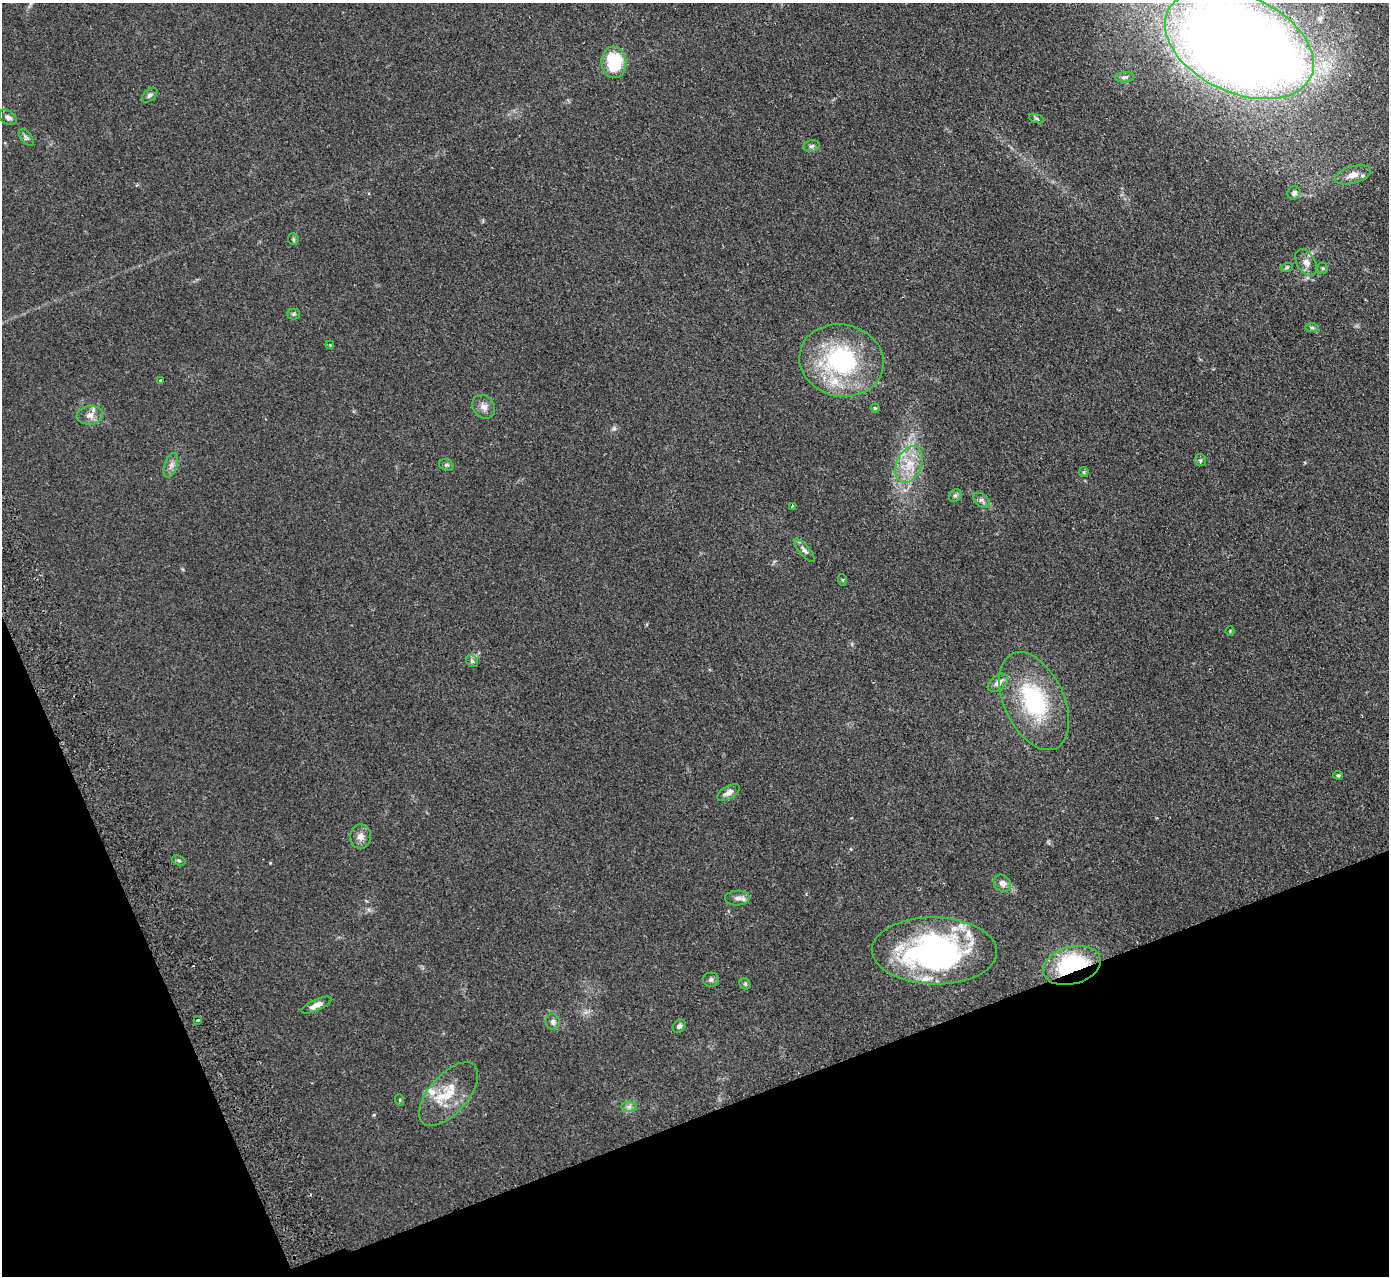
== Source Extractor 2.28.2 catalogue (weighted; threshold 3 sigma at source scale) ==
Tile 14 of 4 x 4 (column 2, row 4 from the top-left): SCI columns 1442-2828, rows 181-1454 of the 5655 x 5585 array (HDU 1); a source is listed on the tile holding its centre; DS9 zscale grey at full resolution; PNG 1391 x 1278 px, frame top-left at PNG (2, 3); each listed source drawn as its Kron ellipse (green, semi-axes under 4 px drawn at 4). Shown black and unused: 19% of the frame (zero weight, under 2 of 3 exposures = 3% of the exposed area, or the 3 px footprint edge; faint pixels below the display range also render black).
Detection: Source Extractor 2.28.2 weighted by HDU 2 'WHT'; one run over the whole footprint, this tile lists its part. Background 0.145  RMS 0.01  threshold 0.0452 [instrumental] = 3 sigma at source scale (4.5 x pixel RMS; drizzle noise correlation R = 1.50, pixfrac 1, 0.05/0.05 arcsec/px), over >= 5 px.
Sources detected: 62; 1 inside a brighter object's white glare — neither listed nor drawn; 8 inside a brighter listed object's ellipse — not listed separately; the other 53 listed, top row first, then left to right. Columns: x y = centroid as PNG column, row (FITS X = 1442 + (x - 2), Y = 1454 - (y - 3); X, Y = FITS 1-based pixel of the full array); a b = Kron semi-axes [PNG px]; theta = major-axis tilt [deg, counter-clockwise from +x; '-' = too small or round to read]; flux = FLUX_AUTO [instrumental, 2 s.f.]
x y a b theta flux
1239 44 79 48 -25 1900
614 62 16 12 -84 46
1125 77 10 5 5 2.3
150 95 9 5 42 2.5
8 117 9 6 -37 3.9
1037 119 8 3 -19 1.6
26 137 9 5 -52 2.4
811 146 8 6 15 2.6
1353 175 19 8 16 8.9
1294 193 7 6 - 2.9
293 239 6 5 - 1.5
1306 263 14 9 -58 6.7
1287 267 6 4 19 1.4
1323 268 5 5 - 1.5
293 314 6 5 - 1.7
1312 328 7 4 -1 1.9
330 345 4 3 - 0.79
842 360 42 36 -12 130
161 380 3 3 - 1.2
484 407 13 10 -52 6.5
875 408 4 4 - 1.2
90 415 13 9 8 7
1200 460 6 5 - 1.7
171 465 13 6 71 4.6
446 465 7 5 -18 2
909 465 19 12 66 21
1084 472 5 5 - 1.2
955 496 7 5 50 2
981 500 9 6 -38 3.5
792 506 4 3 - 1.2
804 550 15 5 -48 3.7
843 580 6 4 -71 1.2
1230 631 4 4 - 0.9
472 661 6 5 - 1.9
998 683 11 7 37 6.2
1034 701 52 30 -65 95
1338 775 4 4 - 1.4
728 792 12 6 31 5.2
360 837 12 10 -88 6.6
179 861 7 5 -17 1.7
1002 883 9 7 -48 6.1
737 898 12 7 1 5.3
935 951 62 33 -1 240
1072 965 29 18 16 100
711 980 8 7 - 2.9
745 984 6 5 - 1.7
316 1005 16 5 24 7.2
198 1020 3 2 - 0.95
553 1022 8 7 - 3.8
679 1026 7 5 46 2.7
449 1094 39 19 49 32
400 1100 6 3 -72 0.92
629 1106 7 5 0 2.6
Overlapping masked pixels (flux is a lower limit): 1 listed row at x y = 1072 965
Isophote crosses this tile's border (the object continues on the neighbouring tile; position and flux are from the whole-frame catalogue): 1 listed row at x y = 1239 44